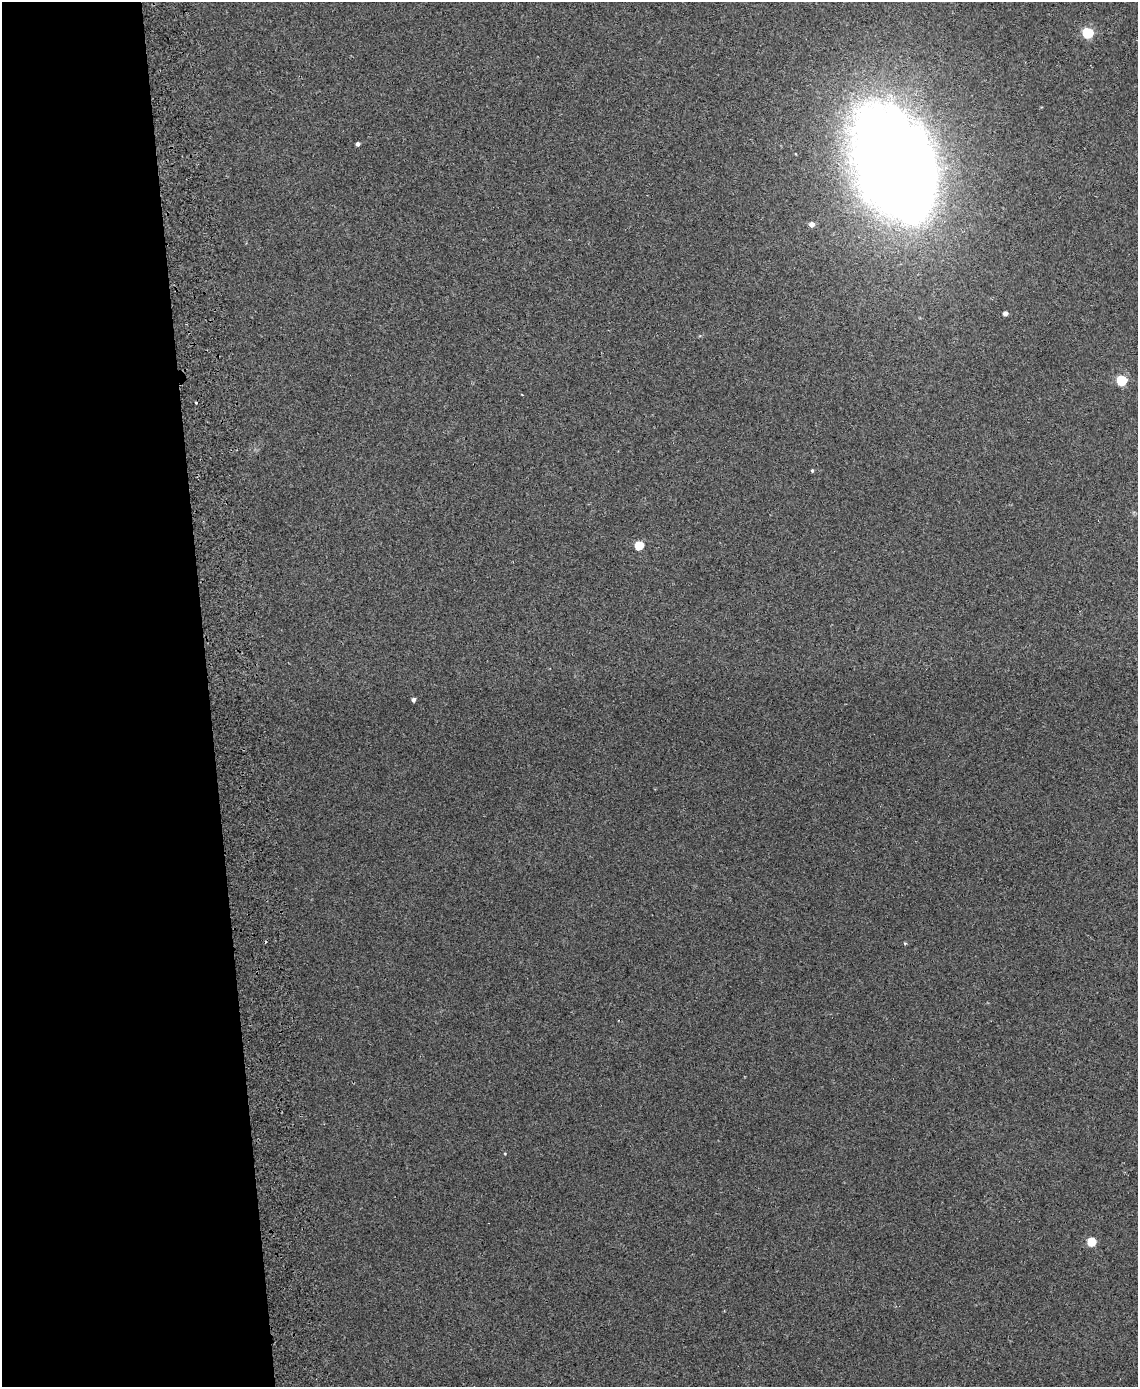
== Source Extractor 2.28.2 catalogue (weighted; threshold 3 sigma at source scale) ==
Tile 5 of 4 x 3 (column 1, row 2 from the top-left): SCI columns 57-1192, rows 1527-2911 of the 4656 x 4538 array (HDU 1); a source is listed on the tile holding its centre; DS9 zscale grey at full resolution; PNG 1140 x 1389 px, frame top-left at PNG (2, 2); no overlay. Shown black and unused: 18% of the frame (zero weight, under 2 of 3 exposures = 3% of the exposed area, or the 3 px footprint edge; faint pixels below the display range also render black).
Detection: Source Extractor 2.28.2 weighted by HDU 2 'WHT'; one run over the whole footprint, this tile lists its part. Background 0.0315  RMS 0.0064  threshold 0.0289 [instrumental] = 3 sigma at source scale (4.5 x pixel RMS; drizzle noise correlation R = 1.50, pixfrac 1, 0.05/0.05 arcsec/px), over >= 5 px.
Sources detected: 14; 2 inside a brighter object's white glare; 1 cosmic-ray / hot-pixel residue — not listed; the other 11 listed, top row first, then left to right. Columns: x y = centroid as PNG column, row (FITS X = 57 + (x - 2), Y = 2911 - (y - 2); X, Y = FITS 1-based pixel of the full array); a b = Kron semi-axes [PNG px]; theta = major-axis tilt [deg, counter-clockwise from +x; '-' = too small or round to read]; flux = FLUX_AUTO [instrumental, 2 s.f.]
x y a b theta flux
1087 33 6 5 - 59
358 144 4 3 - 1.7
892 184 117 58 -77 850
811 224 5 4 - 3.9
1005 313 4 4 - 3.1
1121 380 5 5 - 48
812 471 4 3 - 0.86
639 545 5 5 - 26
413 700 4 4 - 2
905 943 4 4 - 0.67
1091 1242 5 5 - 25